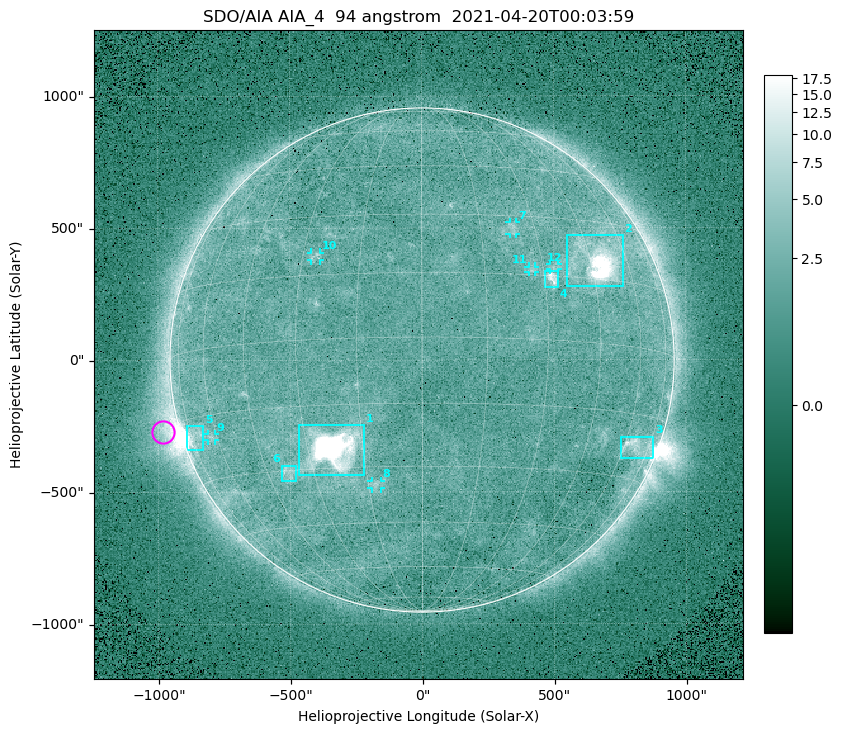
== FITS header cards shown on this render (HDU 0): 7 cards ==
TELESCOP= 'SDO/AIA '
INSTRUME= 'AIA_4   '
WAVELNTH=                   94
WAVEUNIT= 'angstrom'
DATE-OBS= '2021-04-20T00:03:59.14'
CTYPE1  = 'HPLN-TAN'
CTYPE2  = 'HPLT-TAN'

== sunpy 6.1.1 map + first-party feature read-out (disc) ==
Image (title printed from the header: SDO/AIA AIA_4  94 angstrom  2021-04-20T00:03:59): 512 x 512 px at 4.8 arcsec/px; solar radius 955 arcsec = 199 px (full disc in frame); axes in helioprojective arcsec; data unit not stated in the header (colour bar unlabelled)
Orientation: roll -0.138 deg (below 1 deg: not rotated)
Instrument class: DISC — disc imager (sunpy class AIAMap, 94 A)
Bright regions (active regions / flare kernels): reference = the median radial profile (limb darkening/brightening removed); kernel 5 px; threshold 5 sigma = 2.52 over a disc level ~1.78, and >= 1.15x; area >= 9 px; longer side >= 5 px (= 24 arcsec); searched inside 0.97 R_sun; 12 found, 12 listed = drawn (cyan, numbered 1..; 6 of them under ~33 arcsec drawn as corner ticks so the feature stays visible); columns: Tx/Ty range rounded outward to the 10 arcsec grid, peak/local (2 s.f.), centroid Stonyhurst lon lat
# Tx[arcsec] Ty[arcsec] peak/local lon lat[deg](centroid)
1 -470..-220 -440..-240 1067 -23 -25
2 550..760 280..470 48 +48 +20
3 750..880 -380..-290 4.6 +66 -22
4 460..520 270..340 6.3 +32 +14
5 -900..-830 -340..-250 6.4 -72 -19
6 -540..-480 -460..-400 3.3 -38 -30
7 330..360 470..520 2.9 +24 +27
8 -190..-160 -490..-450 3 -13 -34
9 -810..-780 -300..-280 2.8 -63 -20
10 -420..-380 380..410 2.8 -27 +20
11 400..430 330..360 2.7 +27 +16
12 480..520 340..360 2.5 +33 +17
Off-limb structures (1.02-1.3 R_sun): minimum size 50 px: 7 found; the strongest spans PA ~90..115 deg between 1.02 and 1.21 R_sun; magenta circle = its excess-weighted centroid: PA ~105 deg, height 1.07 R_sun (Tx ~-980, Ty ~-270 arcsec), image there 4.6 x the reference